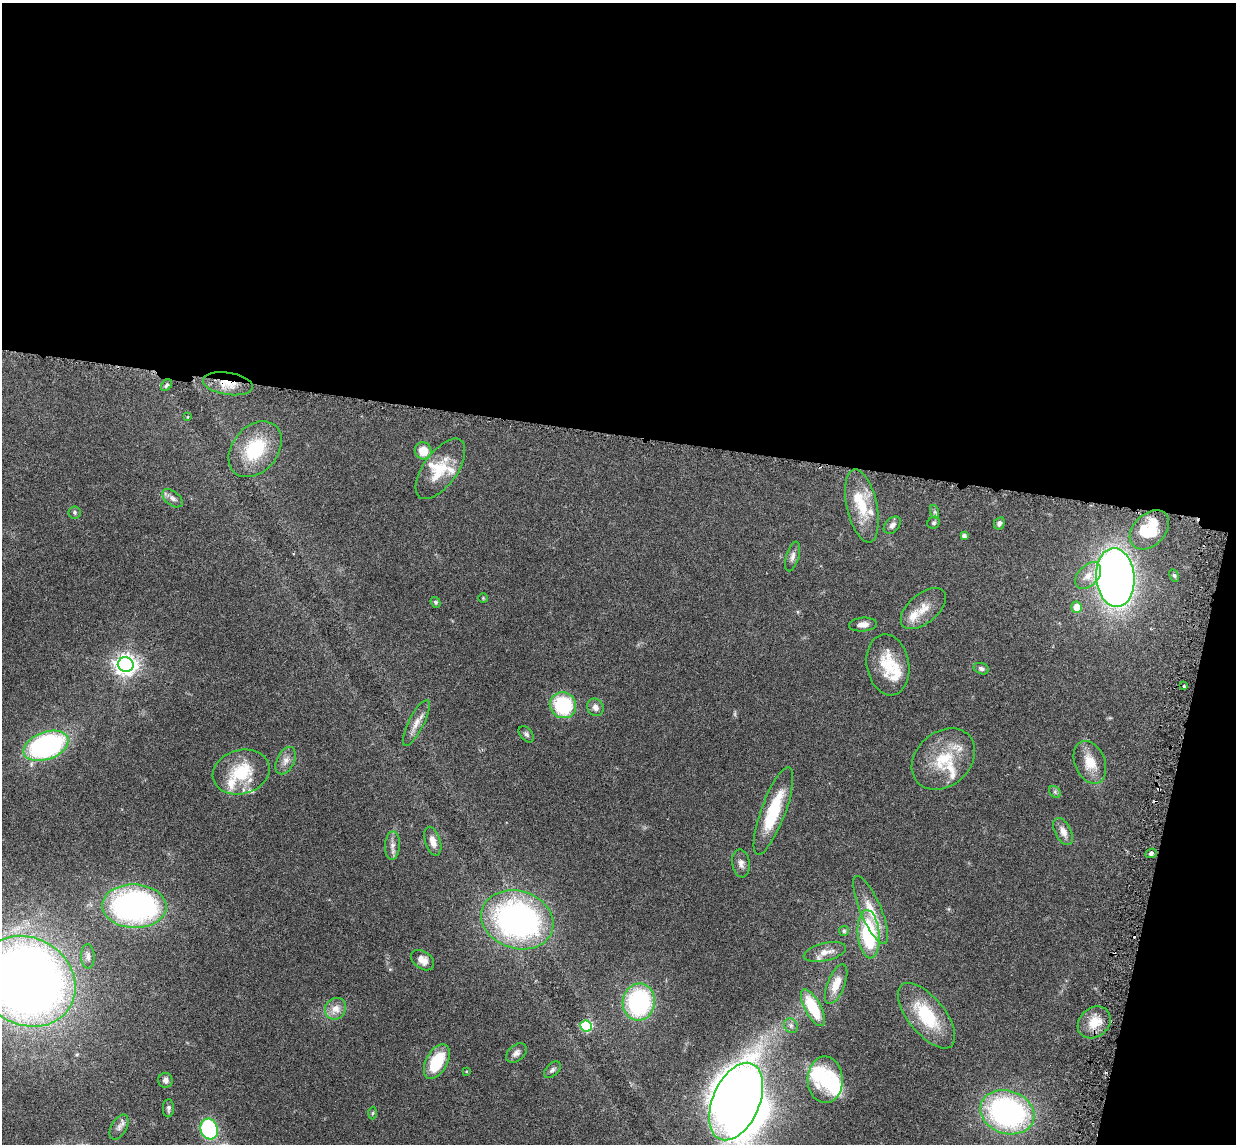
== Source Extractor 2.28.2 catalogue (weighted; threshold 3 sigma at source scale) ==
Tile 4 of 4 x 4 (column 4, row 1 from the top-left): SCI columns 3790-5023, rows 3583-4724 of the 5085 x 5014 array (HDU 1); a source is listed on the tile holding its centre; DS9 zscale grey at full resolution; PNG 1238 x 1146 px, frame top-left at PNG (2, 3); each listed source drawn as its Kron ellipse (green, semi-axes under 4 px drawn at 4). Shown black and unused: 41% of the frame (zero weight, under 3 of 6 exposures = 3% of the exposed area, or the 3 px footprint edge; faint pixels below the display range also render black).
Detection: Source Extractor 2.28.2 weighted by HDU 2 'WHT'; one run over the whole footprint, this tile lists its part. Background 0.0461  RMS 0.0033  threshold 0.0133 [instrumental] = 3 sigma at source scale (4.09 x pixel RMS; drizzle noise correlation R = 1.36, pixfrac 0.8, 0.05/0.05 arcsec/px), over >= 5 px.
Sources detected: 94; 3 inside a brighter object's white glare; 5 cosmic-ray / hot-pixel residue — neither listed nor drawn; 13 inside a brighter listed object's ellipse — not listed separately; the other 73 listed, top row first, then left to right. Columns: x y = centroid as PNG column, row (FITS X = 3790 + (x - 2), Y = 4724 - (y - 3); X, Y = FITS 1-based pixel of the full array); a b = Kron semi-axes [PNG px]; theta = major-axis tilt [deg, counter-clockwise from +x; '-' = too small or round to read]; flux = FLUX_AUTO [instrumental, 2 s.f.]
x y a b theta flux
228 384 25 11 -9 5.4
167 385 6 4 50 0.67
187 417 4 2 - 0.2
255 449 31 22 49 16
423 451 8 8 - 4.6
440 469 35 17 54 8.7
172 498 12 7 -37 1.4
862 506 37 15 -78 11
75 512 6 6 - 0.56
935 512 7 4 -71 0.56
933 523 6 5 - 0.65
999 523 6 5 - 0.84
892 525 10 6 46 1.2
1149 530 23 16 44 14
964 536 4 4 - 0.87
793 556 15 6 73 1.4
1088 576 15 10 45 3.1
1174 576 6 4 -62 0.49
1115 577 29 19 -86 220
483 598 5 4 - 0.28
436 602 6 4 -52 0.43
1077 607 5 5 - 4.7
923 609 27 14 40 4.9
863 625 14 7 5 2
126 664 8 7 - 200
888 665 31 21 -80 9.7
981 669 8 5 -20 0.84
1184 686 4 2 - 0.29
563 705 13 13 - 22
595 707 9 8 - 1.7
416 723 25 7 63 2.9
526 734 9 6 -50 0.75
46 746 23 13 21 65
943 759 35 27 42 14
286 761 14 8 63 2.1
1090 762 22 15 -68 5.8
241 772 29 22 14 14
1055 792 7 5 -47 0.6
773 811 46 12 70 15
1063 832 15 8 -62 2.5
433 841 15 7 -73 2.5
392 845 14 7 87 1.7
1151 853 5 4 - 0.91
741 863 14 8 -80 1.7
134 906 32 21 -2 94
871 910 37 10 -67 6.6
517 920 37 29 -18 90
844 931 5 5 - 0.48
869 934 24 11 -85 26
825 952 21 9 13 2.9
88 956 12 7 -88 1.4
423 960 13 8 -35 2.3
27 981 50 43 -31 370
836 984 21 8 68 4.4
639 1002 18 16 82 38
813 1008 20 8 -62 12
335 1009 11 10 - 3
926 1016 39 18 -51 16
1094 1022 18 14 40 5.4
586 1026 6 5 - 25
791 1026 8 6 -62 0.99
516 1053 12 8 40 1.4
437 1062 19 10 62 13
552 1070 10 6 45 0.83
466 1071 4 3 - 0.27
165 1080 7 7 - 1.2
825 1080 23 17 -89 11
736 1101 41 23 66 380
168 1108 9 5 88 0.77
1007 1112 28 21 -18 71
373 1113 6 4 87 0.39
119 1127 14 7 60 1.6
209 1129 10 8 -71 32
Overlapping masked pixels (flux is a lower limit): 2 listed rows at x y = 228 384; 1151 853
Isophote crosses this tile's border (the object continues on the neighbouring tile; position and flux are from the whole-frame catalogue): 1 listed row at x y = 27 981